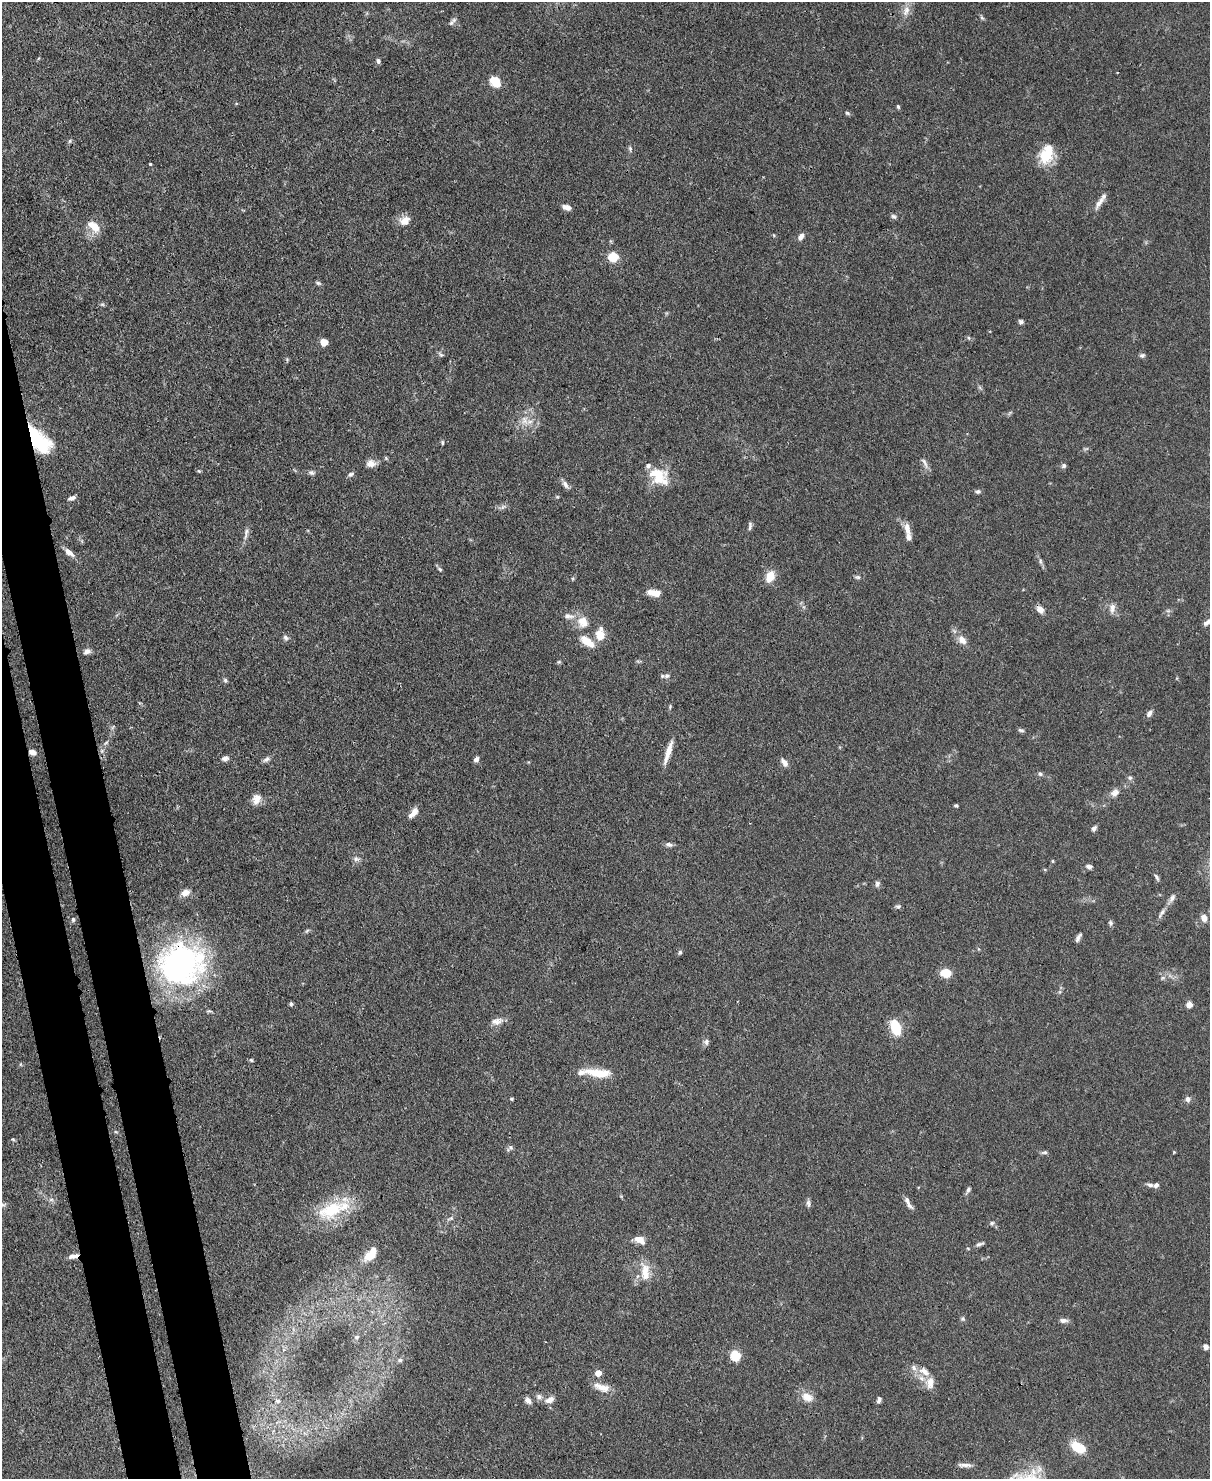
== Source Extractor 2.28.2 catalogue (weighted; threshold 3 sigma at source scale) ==
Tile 7 of 4 x 3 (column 3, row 2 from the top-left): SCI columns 2495-3702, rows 1687-3163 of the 4987 x 4969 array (HDU 1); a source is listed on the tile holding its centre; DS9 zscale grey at full resolution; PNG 1212 x 1481 px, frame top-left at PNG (2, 2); no overlay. Shown black and unused: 5% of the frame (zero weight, under 3 of 4 exposures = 9% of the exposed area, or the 3 px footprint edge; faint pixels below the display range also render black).
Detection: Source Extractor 2.28.2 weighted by HDU 2 'WHT'; one run over the whole footprint, this tile lists its part. Background 0.072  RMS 0.0041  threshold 0.0183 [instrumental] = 3 sigma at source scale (4.5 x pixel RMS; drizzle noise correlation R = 1.50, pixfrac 1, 0.05/0.05 arcsec/px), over >= 5 px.
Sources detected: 151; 1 inside a brighter object's white glare — not listed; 8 inside a brighter listed object's ellipse — not listed separately; the other 142 listed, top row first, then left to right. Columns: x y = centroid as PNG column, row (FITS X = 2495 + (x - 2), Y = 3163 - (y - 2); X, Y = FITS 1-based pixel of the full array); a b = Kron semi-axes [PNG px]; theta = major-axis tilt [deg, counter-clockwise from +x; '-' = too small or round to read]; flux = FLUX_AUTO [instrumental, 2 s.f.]
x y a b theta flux
906 11 15 8 71 3.1
982 18 7 4 -45 0.64
452 22 13 5 48 1.2
378 61 7 4 -80 0.91
495 82 13 10 -45 6.2
898 107 6 4 -64 0.59
847 113 7 4 -27 0.71
70 141 6 4 88 0.59
630 149 8 4 -81 0.81
1046 155 20 18 69 10
150 164 3 3 - 0.4
1099 202 19 6 56 2.9
567 207 10 6 -18 2.1
894 216 7 6 - 0.92
405 220 13 10 34 4.1
94 226 19 10 -41 5.4
773 235 5 3 - 0.35
801 236 9 6 57 1.7
613 257 5 5 - 23
318 283 8 5 -16 0.79
1021 322 6 5 - 0.95
969 338 6 3 -70 0.53
324 342 6 6 - 5
441 355 8 5 -44 0.79
1142 355 7 6 - 0.9
524 420 15 9 -78 3.9
39 440 31 15 -48 26
442 442 7 3 -90 0.5
371 463 12 9 8 2.8
924 463 17 5 -63 1.7
1064 466 6 6 - 0.89
199 471 6 4 -43 0.52
312 473 9 6 -18 1.1
351 474 8 6 27 1
658 476 24 19 -24 11
565 484 12 6 -59 1.6
978 491 7 5 -3 0.92
72 498 8 5 19 1.5
503 507 8 5 45 1
750 526 12 4 84 1.1
907 528 17 7 -78 3.2
246 533 18 5 80 1.8
69 552 13 6 -38 3
1040 561 9 4 -88 0.85
440 569 7 5 -41 0.69
770 576 12 8 64 6.2
857 577 8 5 -2 0.93
654 593 16 7 -10 4
1112 608 13 8 82 2.6
1040 609 10 7 -46 2.6
568 616 16 7 -2 2.6
583 622 15 13 -60 5.7
1207 622 10 5 39 1.9
600 634 14 9 -88 6.6
286 638 8 6 -34 1.1
962 640 12 9 -47 3.2
587 641 22 10 -38 6.1
87 651 9 7 25 1.5
559 662 6 4 29 0.54
667 676 9 5 11 1.2
225 680 6 5 - 0.76
1149 713 8 5 55 1.6
1021 730 8 4 -15 0.85
106 743 8 4 48 0.88
102 751 7 4 -72 0.75
32 752 8 6 -15 2
668 752 29 6 72 4.9
225 758 8 6 5 1.6
266 759 10 6 29 1.3
476 759 6 5 - 1.5
784 762 12 6 -54 2.1
1040 774 6 5 - 0.85
1130 778 7 6 - 0.95
1115 793 11 9 24 2.4
256 799 13 9 70 3.6
956 806 5 4 - 0.56
413 813 13 6 48 3
1094 828 7 5 57 1.2
669 844 10 6 -12 1.3
356 859 9 6 -27 1.4
1052 861 5 3 - 0.4
1089 867 9 6 -8 1.2
1157 877 9 4 -57 0.9
877 884 9 6 84 1.1
185 893 11 8 21 3
1172 898 13 6 57 1.8
898 906 7 5 13 0.82
1161 913 16 5 57 2
1204 918 8 6 -67 3
73 920 6 5 - 0.67
1110 923 8 6 -88 0.85
307 931 8 3 45 0.61
1078 937 10 4 61 1.4
680 952 6 5 - 0.77
180 964 51 48 1 96
946 973 6 5 - 14
291 1004 5 4 - 0.79
1189 1005 6 6 - 2.7
497 1021 17 9 12 2.8
896 1027 12 8 -72 15
706 1042 8 7 - 1.2
251 1060 5 5 - 0.59
598 1073 30 9 -6 9.7
511 1099 4 3 - 0.48
1188 1099 7 7 - 1.5
116 1132 6 3 -18 0.45
13 1139 5 4 - 0.49
510 1148 10 6 42 1
1045 1152 7 5 13 0.88
1174 1152 4 4 - 0.35
1150 1185 8 5 -14 1.4
968 1190 8 5 58 1.1
51 1200 7 4 1 0.91
907 1200 14 7 -61 2.1
808 1203 10 5 -78 1.2
2 1205 8 6 13 0.88
331 1210 41 22 28 22
450 1218 10 4 22 0.94
992 1223 7 5 2 0.87
639 1240 13 7 -26 3.8
979 1244 11 4 19 1.1
372 1251 15 7 78 5.4
73 1256 13 5 14 2.2
645 1272 26 12 -84 6.9
963 1319 6 5 - 0.7
1063 1320 11 6 -3 1.6
357 1337 7 5 4 0.84
1206 1347 5 5 - 1.8
735 1355 5 5 - 31
400 1360 6 5 - 0.85
914 1368 9 7 -51 1.7
598 1373 5 4 - 6.5
930 1383 16 11 83 3.8
602 1387 23 9 -19 4.7
539 1397 8 7 - 1.6
807 1397 15 10 -23 4.5
528 1400 10 6 -39 2
550 1400 11 7 26 2.7
879 1400 8 5 78 1.1
278 1401 7 5 -13 0.87
1078 1447 13 8 -30 13
965 1465 19 4 -3 2
Overlapping masked pixels (flux is a lower limit): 4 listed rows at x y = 39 440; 32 752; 180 964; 73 1256
Isophote crosses this tile's border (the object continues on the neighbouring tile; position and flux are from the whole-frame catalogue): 2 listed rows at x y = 1207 622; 2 1205